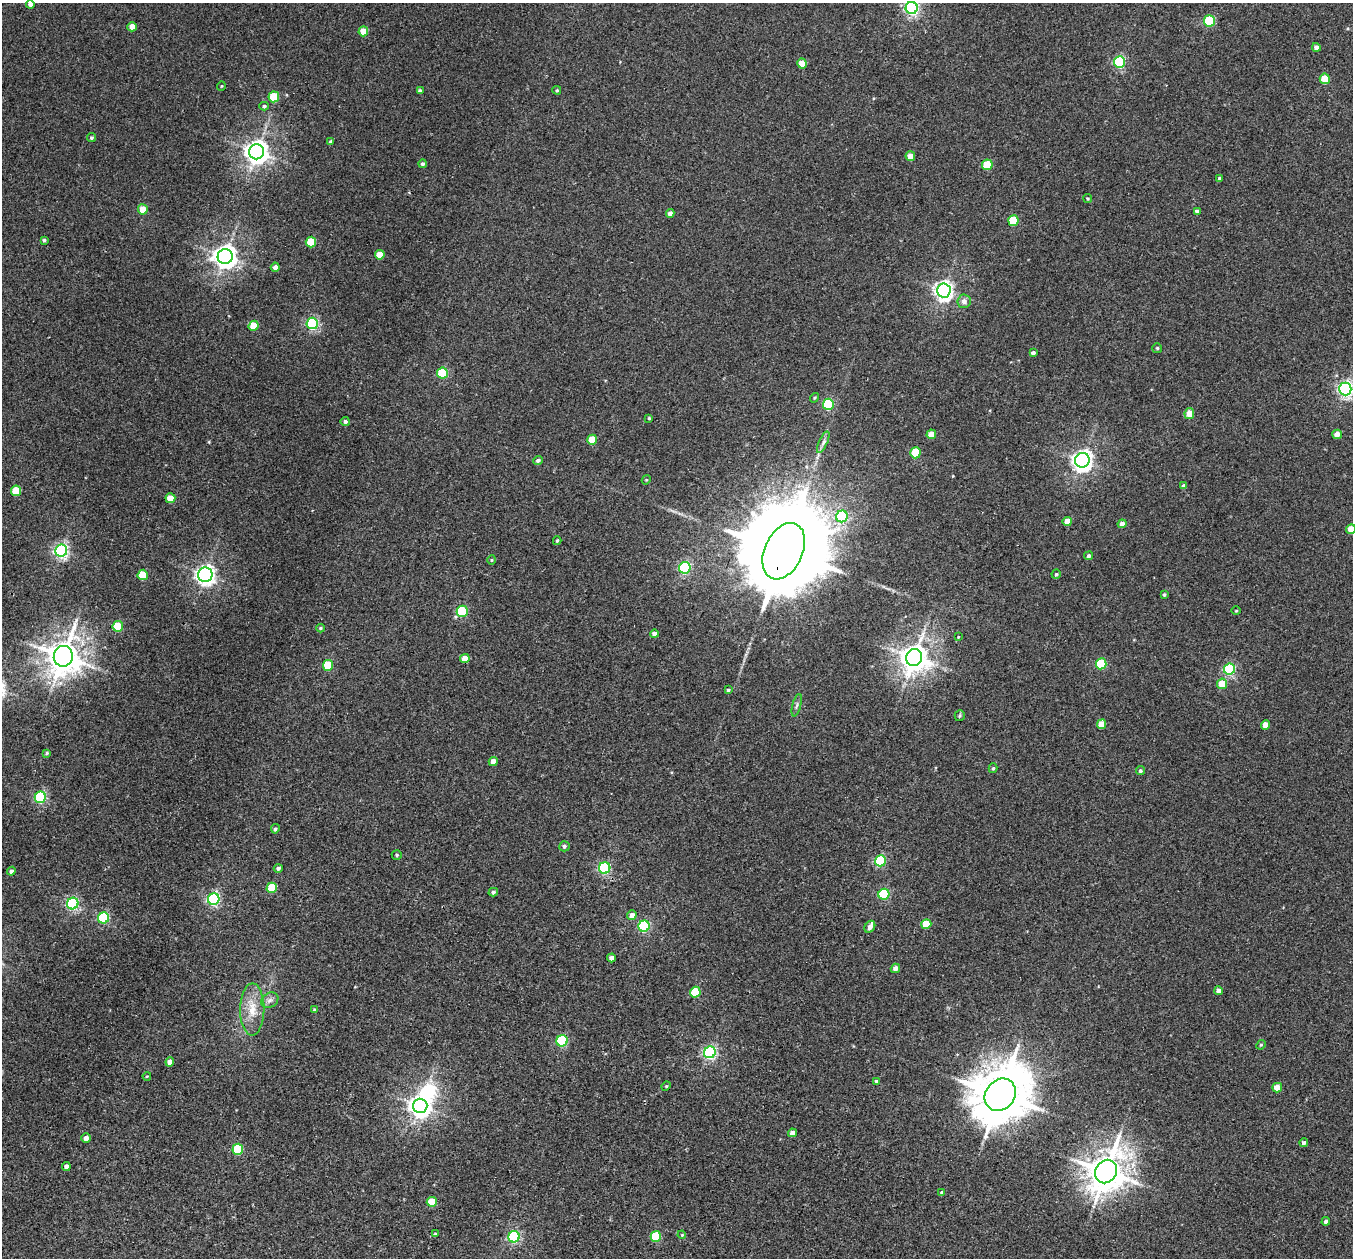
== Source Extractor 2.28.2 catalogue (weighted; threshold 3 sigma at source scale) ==
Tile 7 of 4 x 4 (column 3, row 2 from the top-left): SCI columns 2728-4078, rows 2830-4085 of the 5452 x 5530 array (HDU 1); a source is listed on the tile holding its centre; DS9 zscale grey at full resolution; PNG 1355 x 1260 px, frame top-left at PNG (2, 3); each listed source drawn as its Kron ellipse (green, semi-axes under 4 px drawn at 4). Shown black and unused: <1% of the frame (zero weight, under 2 of 3 exposures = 3% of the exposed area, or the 3 px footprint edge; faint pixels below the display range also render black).
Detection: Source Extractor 2.28.2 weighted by HDU 2 'WHT'; one run over the whole footprint, this tile lists its part. Background 0.0409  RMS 0.007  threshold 0.0316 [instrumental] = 3 sigma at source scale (4.5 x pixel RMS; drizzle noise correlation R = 1.50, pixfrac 1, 0.05/0.05 arcsec/px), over >= 5 px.
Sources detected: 140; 1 inside a brighter object's white glare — neither listed nor drawn; the other 139 listed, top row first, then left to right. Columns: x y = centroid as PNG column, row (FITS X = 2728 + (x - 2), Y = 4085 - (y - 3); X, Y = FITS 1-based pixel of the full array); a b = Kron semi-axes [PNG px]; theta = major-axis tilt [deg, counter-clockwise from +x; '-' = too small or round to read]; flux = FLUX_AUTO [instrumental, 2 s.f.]
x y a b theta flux
30 4 4 4 - 2.6
912 8 6 6 - 160
1210 21 5 5 - 45
132 27 4 4 - 6.3
363 31 5 5 - 9.4
1316 47 4 4 - 3.1
1119 62 6 5 - 78
802 63 5 5 - 11
1325 79 5 5 - 17
221 86 5 3 - 0.55
557 90 4 3 - 0.84
420 91 4 4 - 1.8
274 97 5 5 - 24
264 106 4 4 - 1.2
91 138 5 4 - 1.1
331 141 4 3 - 1.1
257 152 7 7 - 580
910 156 5 4 - 7.5
422 164 4 4 - 1.5
987 165 5 5 - 22
1220 179 4 3 - 1.7
1088 198 4 4 - 0.77
143 209 5 5 - 10
1197 211 4 3 - 2.1
670 213 4 4 - 3.8
1013 221 5 5 - 25
44 240 4 3 - 1.1
311 242 5 5 - 26
380 255 5 5 - 13
225 256 7 7 - 530
275 267 4 4 - 3.1
944 291 7 6 - 310
964 301 7 6 - 3.4
312 323 6 5 - 94
254 326 5 5 - 15
1157 348 5 5 - 1
1033 353 4 4 - 2
442 373 5 5 - 44
1345 389 6 6 - 190
815 398 5 3 - 0.82
828 404 5 5 - 57
1189 414 5 5 - 9
649 418 3 3 - 0.75
345 421 4 4 - 1.7
931 434 5 4 - 6.9
1337 434 5 4 - 5.2
592 440 5 5 - 16
823 442 11 4 65 2.3
915 453 5 5 - 23
538 460 5 4 - 1.5
1082 460 7 7 - 380
646 480 5 3 - 0.57
1184 486 4 4 - 2.4
16 491 5 5 - 22
170 498 5 5 - 11
842 516 6 5 - 51
1067 521 4 4 - 7.9
1122 524 4 4 - 3.6
1351 529 5 5 - 9.3
557 541 4 3 - 0.88
61 550 6 6 - 170
784 551 30 19 65 19000
1089 556 4 4 - 1.5
492 560 4 4 - 0.7
685 568 6 5 - 89
1056 574 4 4 - 1
143 575 5 5 - 21
205 575 7 7 - 320
1164 594 4 4 - 1.1
462 611 5 5 - 49
1236 611 4 3 - 0.57
118 626 5 5 - 23
320 628 4 3 - 0.81
654 634 4 4 - 3.7
958 637 3 3 - 0.57
63 656 10 9 - 1400
465 658 5 4 - 6.8
914 658 8 8 - 890
1101 664 5 5 - 40
328 665 5 5 - 26
1229 669 6 5 - 81
1222 684 5 5 - 12
728 690 4 4 - 0.95
797 705 11 3 75 1.4
960 716 5 5 - 1.2
1101 724 5 4 - 11
1265 725 5 4 - 6.1
47 753 4 3 - 0.99
493 761 4 4 - 5
993 768 5 4 - 1.1
1140 771 4 4 - 1.4
40 797 5 5 - 76
275 829 5 4 - 1.3
564 846 5 5 - 1.6
397 855 5 4 - 1.1
880 861 5 5 - 54
278 868 4 4 - 1.9
605 868 6 5 - 86
11 871 4 4 - 1.9
272 888 5 5 - 22
493 892 5 4 - 1.3
884 894 5 5 - 47
214 899 6 5 - 120
73 904 6 5 - 97
632 915 5 4 - 4.2
103 918 5 5 - 72
926 924 5 5 - 18
644 926 6 5 - 76
870 927 6 5 - 4
611 958 4 4 - 3.4
895 968 5 4 - 3.3
1218 990 4 4 - 2.8
695 992 5 5 - 29
270 1000 9 7 31 2.7
252 1009 26 12 89 13
315 1010 4 4 - 1.4
562 1041 6 5 - 60
1261 1045 5 4 - 0.83
710 1052 6 5 - 130
170 1062 4 4 - 4.7
147 1076 4 2 - 0.57
876 1081 3 3 - 1
666 1086 5 4 - 0.79
1277 1088 5 4 - 9
1000 1095 17 14 50 4000
420 1106 7 7 - 480
792 1133 4 4 - 4.2
86 1138 5 4 - 2.8
1304 1143 4 4 - 1.9
238 1149 5 5 - 40
66 1166 4 4 - 2.6
1106 1172 12 10 59 1700
942 1192 4 4 - 1.5
432 1202 5 5 - 15
1326 1221 4 4 - 2.3
435 1234 3 3 - 1
682 1235 4 3 - 0.66
656 1236 5 5 - 35
514 1237 6 5 - 100
Overlapping masked pixels (flux is a lower limit): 1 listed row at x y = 784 551
Isophote crosses this tile's border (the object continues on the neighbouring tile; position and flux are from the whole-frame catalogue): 4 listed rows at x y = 30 4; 912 8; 1345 389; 1351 529